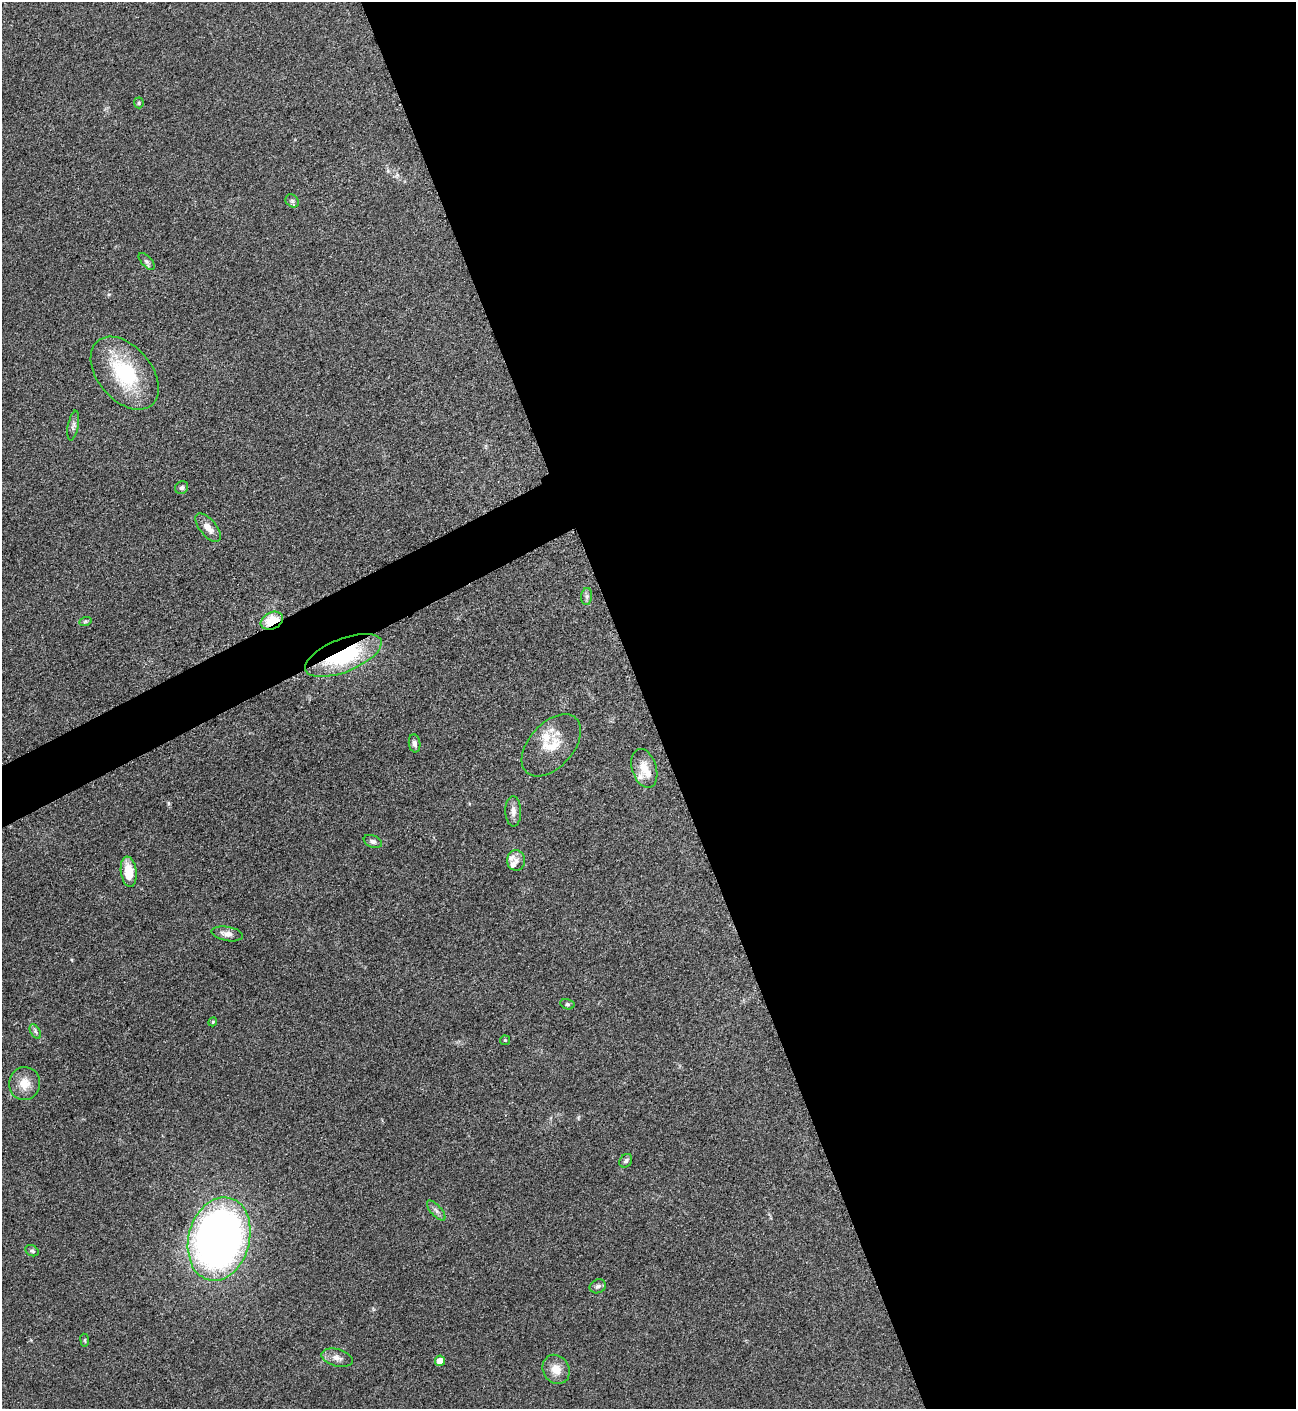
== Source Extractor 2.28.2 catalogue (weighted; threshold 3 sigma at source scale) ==
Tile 8 of 4 x 4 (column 4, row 2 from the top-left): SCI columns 4046-5339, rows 2822-4228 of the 5636 x 5647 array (HDU 1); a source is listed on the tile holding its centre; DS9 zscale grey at full resolution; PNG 1298 x 1411 px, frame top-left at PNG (2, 2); each listed source drawn as its Kron ellipse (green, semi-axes under 4 px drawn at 4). Shown black and unused: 52% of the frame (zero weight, under 3 of 5 exposures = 1% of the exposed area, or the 3 px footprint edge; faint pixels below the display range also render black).
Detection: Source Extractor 2.28.2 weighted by HDU 2 'WHT'; one run over the whole footprint, this tile lists its part. Background 0.0927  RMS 0.0067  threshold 0.0302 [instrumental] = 3 sigma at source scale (4.5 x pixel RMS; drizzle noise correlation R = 1.50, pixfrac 1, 0.05/0.05 arcsec/px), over >= 5 px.
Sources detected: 39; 6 inside a brighter listed object's ellipse — not listed separately; the other 33 listed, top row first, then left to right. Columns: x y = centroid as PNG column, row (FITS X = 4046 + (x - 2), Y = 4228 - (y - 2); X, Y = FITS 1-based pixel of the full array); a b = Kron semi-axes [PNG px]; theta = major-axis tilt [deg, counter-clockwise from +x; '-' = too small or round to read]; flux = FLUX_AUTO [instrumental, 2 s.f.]
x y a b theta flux
139 103 5 5 - 0.92
292 201 7 6 - 1.5
147 261 10 5 -48 1.7
125 373 42 27 -50 51
73 425 15 5 80 2.5
182 488 7 6 - 1.8
208 528 17 8 -50 6.4
587 596 8 5 84 1.9
272 621 12 8 24 16
85 622 6 4 20 1
343 655 41 16 22 61
415 743 9 5 -82 2.3
551 745 37 22 48 20
644 768 20 12 -73 10
513 811 15 8 -88 4.2
373 841 9 6 -21 2.2
516 860 10 9 - 3.6
129 872 15 8 -82 13
227 934 16 7 -10 4.4
567 1004 7 5 -14 1.2
213 1022 4 4 - 0.75
35 1031 8 4 -60 1.6
505 1040 5 4 - 0.72
24 1083 16 15 - 9.8
626 1161 7 6 - 1.7
436 1210 12 5 -48 2.4
219 1239 42 30 75 520
32 1251 7 5 -27 1.4
598 1286 8 6 23 2
85 1340 6 3 -82 0.77
337 1358 16 8 -15 4.5
440 1361 5 5 - 6.7
556 1369 15 13 -57 8
Overlapping masked pixels (flux is a lower limit): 2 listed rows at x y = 272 621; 343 655